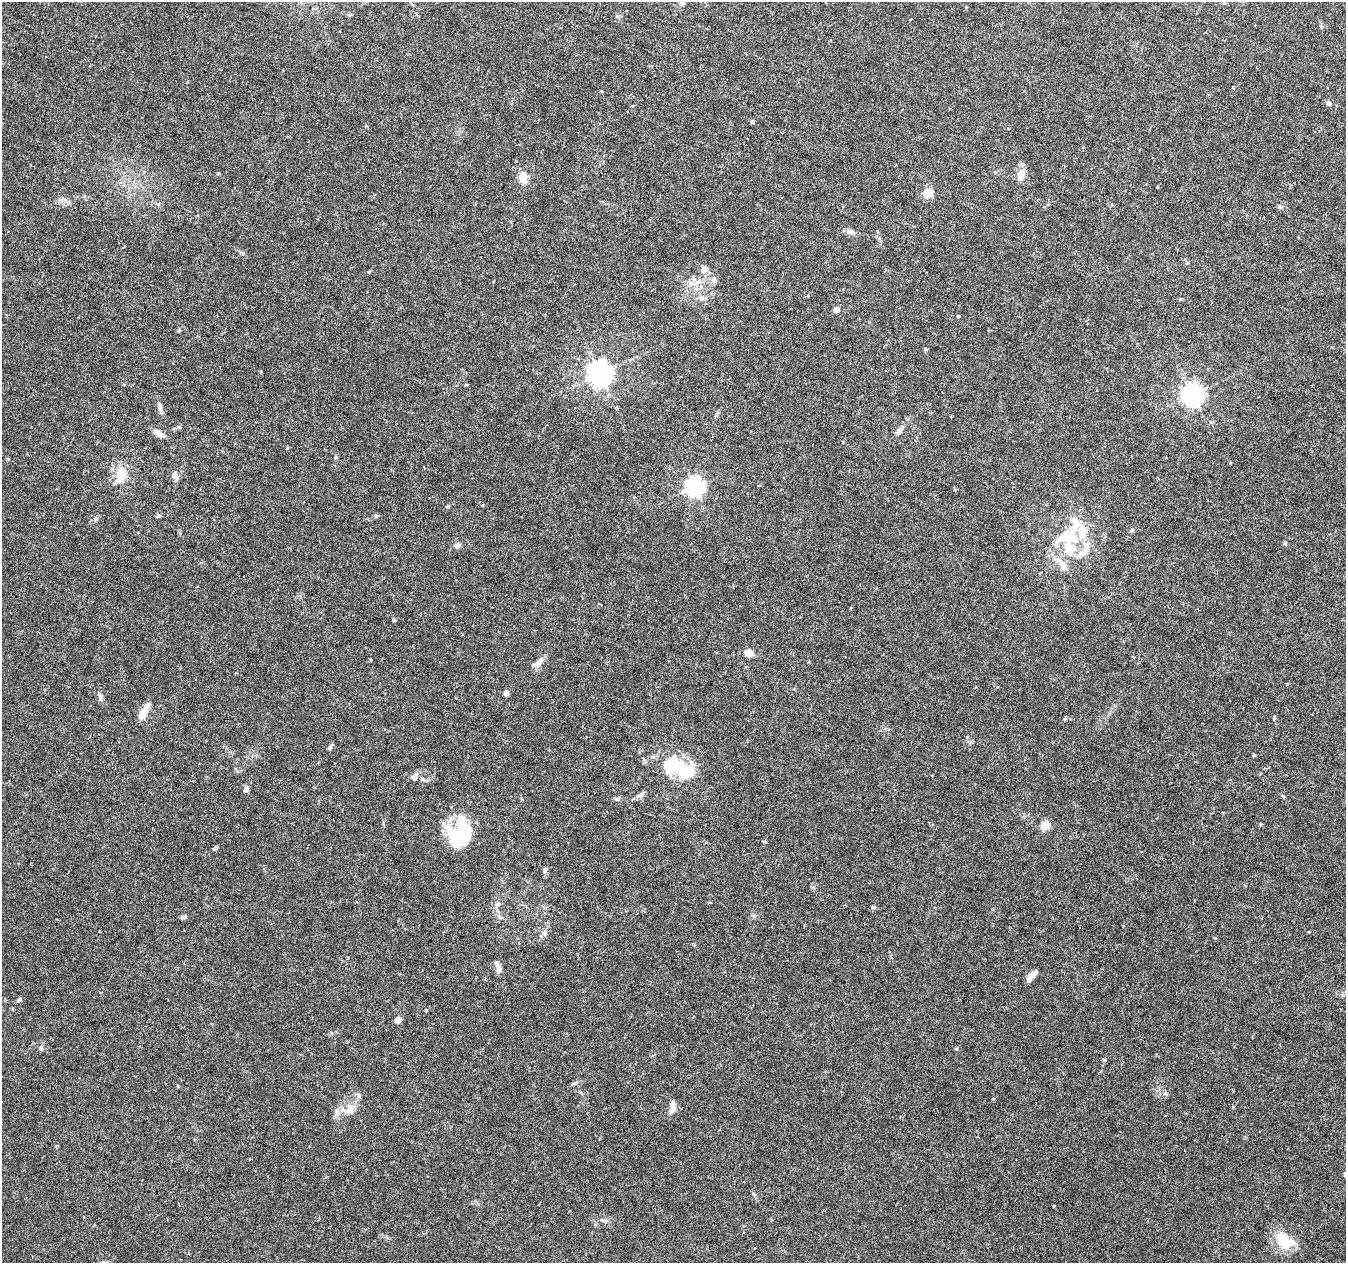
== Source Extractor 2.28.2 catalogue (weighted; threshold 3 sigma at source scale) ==
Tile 10 of 4 x 4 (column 2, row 3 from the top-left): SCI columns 1345-2688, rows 1477-2737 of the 5387 x 5538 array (HDU 1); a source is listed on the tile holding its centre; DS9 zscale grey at full resolution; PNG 1348 x 1265 px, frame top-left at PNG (2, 2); no overlay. Nothing masked; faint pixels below the display range render black.
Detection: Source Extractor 2.28.2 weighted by HDU 2 'WHT'; one run over the whole footprint, this tile lists its part. Background 0.0182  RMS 0.0016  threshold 0.00672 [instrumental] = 3 sigma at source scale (4.09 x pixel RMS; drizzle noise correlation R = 1.36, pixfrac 0.8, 0.0396/0.0396 arcsec/px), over >= 5 px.
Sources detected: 90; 2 inside a brighter object's white glare — not listed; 9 inside a brighter listed object's ellipse — not listed separately; the other 79 listed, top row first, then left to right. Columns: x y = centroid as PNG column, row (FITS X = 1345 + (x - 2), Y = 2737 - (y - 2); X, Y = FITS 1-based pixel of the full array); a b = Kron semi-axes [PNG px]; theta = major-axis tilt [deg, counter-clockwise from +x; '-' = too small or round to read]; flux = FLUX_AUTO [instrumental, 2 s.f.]
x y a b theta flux
350 15 6 3 19 0.19
1328 103 6 5 - 0.49
752 122 4 4 - 0.29
218 173 4 3 - 0.17
1021 175 12 8 78 1.5
523 177 11 8 -82 2.4
1158 187 3 2 - 0.14
928 193 5 5 - 6.1
1279 207 6 4 19 0.24
851 232 10 7 -15 0.73
704 269 11 9 78 0.83
369 271 5 3 - 0.16
714 279 9 7 60 0.53
696 283 9 5 45 0.7
701 298 8 7 - 0.56
1180 299 3 3 - 0.33
836 310 4 4 - 1.3
959 316 4 4 - 0.15
179 330 6 4 46 0.2
925 349 5 5 - 0.21
600 374 8 8 - 130
1192 394 7 7 - 95
160 408 18 5 -75 0.69
898 431 11 6 51 0.63
159 434 14 7 -23 0.81
1230 463 3 3 - 0.16
121 474 27 12 79 2.7
175 476 11 6 -66 0.62
695 487 7 7 - 67
954 489 4 4 - 0.18
448 506 5 3 - 0.16
376 516 5 5 - 0.22
1132 530 6 5 - 0.24
1083 533 20 14 -85 3.5
1285 543 5 5 - 0.23
457 545 8 6 -2 0.62
1069 547 23 18 -28 4.5
1063 565 17 9 -53 1.5
851 608 3 3 - 0.15
394 620 4 3 - 0.21
749 653 11 8 -8 1.2
371 659 4 2 - 0.12
539 662 18 7 55 0.96
506 693 5 5 - 0.68
100 696 12 5 -77 0.49
144 711 21 8 63 1.5
1064 719 6 4 88 0.15
1274 719 5 4 - 0.31
330 747 8 5 66 0.31
1254 755 4 4 - 0.17
653 756 6 4 0 0.29
680 767 12 11 - 4.7
414 777 10 7 69 0.65
246 789 8 6 77 0.5
640 795 12 6 32 0.55
616 799 8 4 -8 0.27
462 820 26 13 -65 2.8
1045 825 10 8 25 1.8
458 839 22 19 -8 11
214 849 4 4 - 0.42
545 870 7 5 78 0.35
873 907 6 4 -18 0.19
499 916 7 6 - 0.41
183 917 8 5 18 0.32
544 933 8 7 - 0.48
694 945 4 3 - 0.16
499 968 15 6 -72 0.84
1031 976 13 6 62 1
19 1000 7 4 62 0.24
426 1010 4 4 - 0.15
398 1020 8 7 - 0.54
41 1048 8 5 -81 0.32
178 1086 4 3 - 0.17
672 1109 13 8 68 0.94
349 1110 13 12 - 1.5
337 1112 10 6 -86 0.62
56 1146 5 3 - 0.15
604 1221 9 5 -25 0.41
1284 1241 22 14 -40 4.9
Unlisted compact peaks at least as high as the median listed source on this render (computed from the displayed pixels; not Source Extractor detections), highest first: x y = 359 1096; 96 519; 1283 796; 287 448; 575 1083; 1104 1060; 618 16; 336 457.